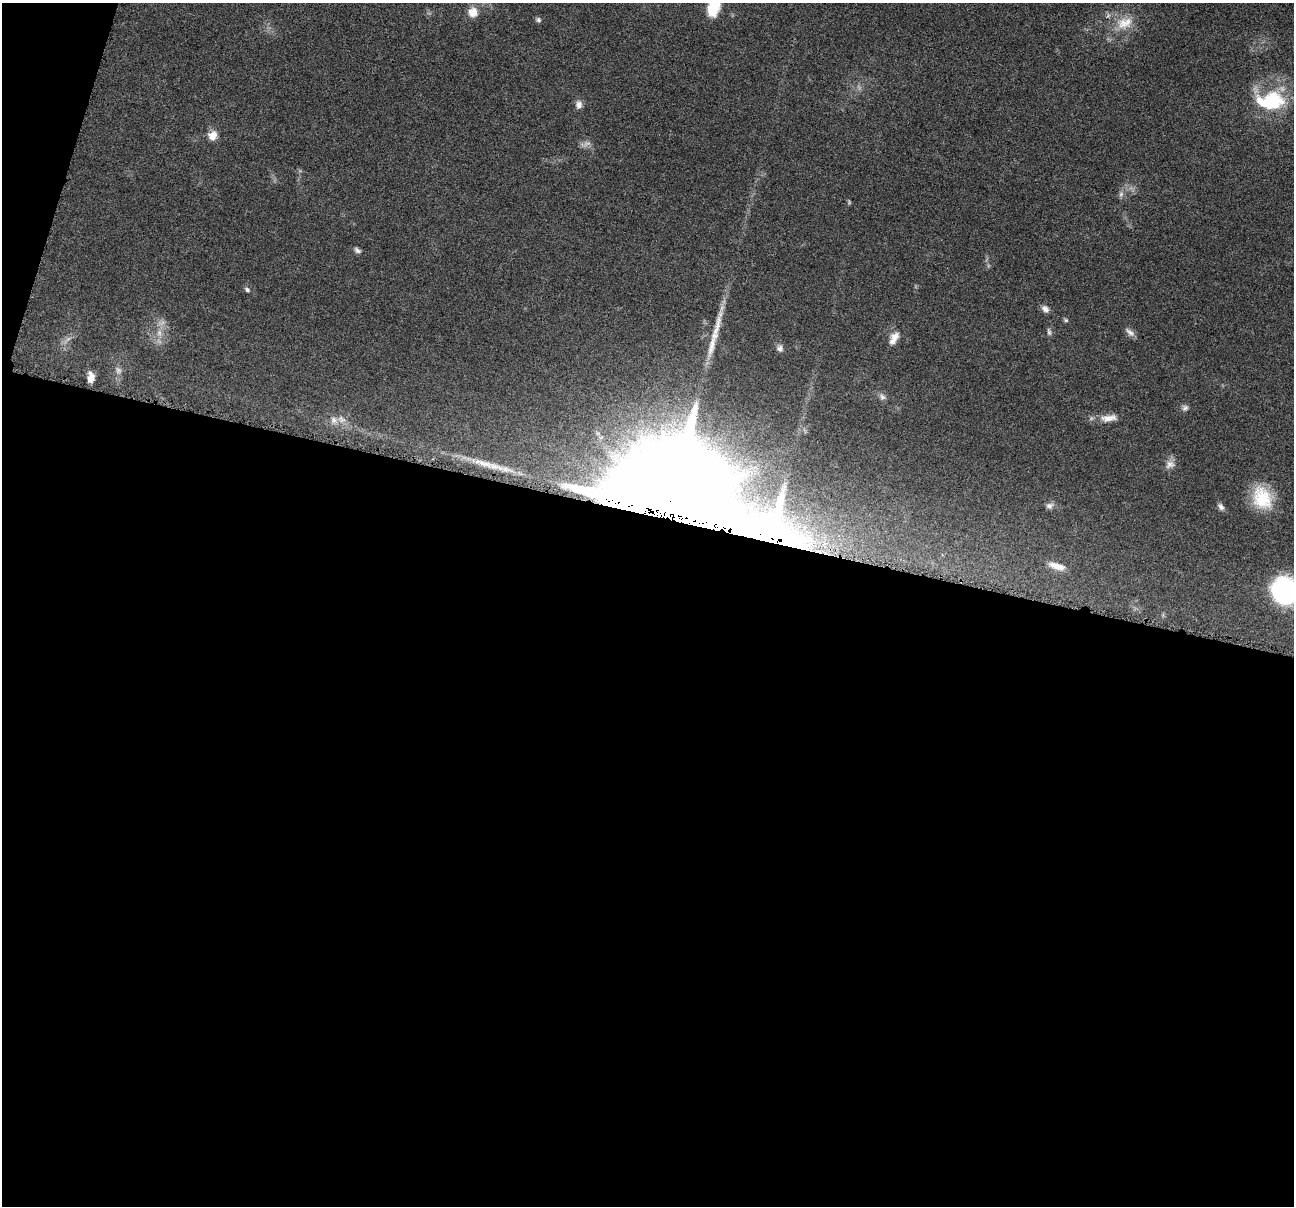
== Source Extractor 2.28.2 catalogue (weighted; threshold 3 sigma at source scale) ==
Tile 13 of 4 x 4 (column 1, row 4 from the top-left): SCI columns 8-1299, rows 257-1460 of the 5181 x 5200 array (HDU 1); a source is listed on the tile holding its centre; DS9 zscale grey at full resolution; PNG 1296 x 1208 px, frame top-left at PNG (2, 3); no overlay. Shown black and unused: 59% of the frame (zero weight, under 4 of 8 exposures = <1% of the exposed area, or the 3 px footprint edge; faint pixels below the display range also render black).
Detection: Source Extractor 2.28.2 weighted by HDU 2 'WHT'; one run over the whole footprint, this tile lists its part. Background 0.0363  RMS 0.0033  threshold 0.0133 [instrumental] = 3 sigma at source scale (4.09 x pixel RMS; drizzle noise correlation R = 1.36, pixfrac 0.8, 0.05/0.05 arcsec/px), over >= 5 px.
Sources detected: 36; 3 too faint to see at this stretch — not listed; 3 inside a brighter listed object's ellipse — not listed separately; the other 30 listed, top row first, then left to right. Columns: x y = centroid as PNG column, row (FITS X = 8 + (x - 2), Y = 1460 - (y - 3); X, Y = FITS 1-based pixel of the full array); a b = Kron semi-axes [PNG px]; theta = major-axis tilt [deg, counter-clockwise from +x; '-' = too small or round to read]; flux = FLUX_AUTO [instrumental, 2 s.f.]
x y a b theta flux
713 8 17 11 69 8
473 12 11 11 - 3.5
538 20 7 7 - 0.67
1125 23 25 16 19 6.6
1272 100 29 25 8 19
579 105 10 8 87 1.5
212 136 8 7 - 4
1121 194 7 7 - 0.85
357 250 10 5 -40 0.85
247 290 7 5 -51 0.64
1045 309 10 7 -44 1.4
1066 320 6 5 - 0.46
717 326 52 8 76 7
1049 332 10 5 -74 0.69
1130 332 15 6 -42 1.4
895 337 13 11 31 2.3
780 348 9 8 - 1.2
91 377 11 7 -89 2.3
882 397 9 6 -44 1
1185 408 9 7 27 0.86
1109 418 24 9 6 3.1
334 420 10 9 - 1.9
484 463 45 8 -18 6.5
1170 464 13 11 23 1.9
1262 498 29 22 -66 12
1049 506 10 8 17 1.1
1221 507 10 6 -55 1.1
668 509 41 32 -6 11000
1057 566 21 7 -18 3
1285 591 24 21 -51 45
Overlapping masked pixels (flux is a lower limit): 1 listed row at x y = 668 509
Isophote crosses this tile's border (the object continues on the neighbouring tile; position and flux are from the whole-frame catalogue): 2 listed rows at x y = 713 8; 1285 591